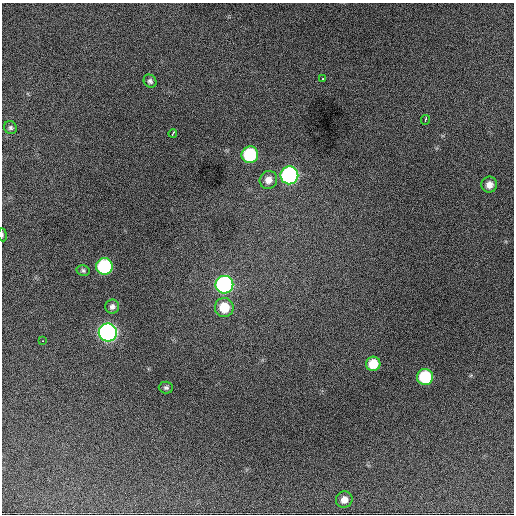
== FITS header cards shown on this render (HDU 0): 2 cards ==
NAXIS1  =                  512 / Axis length
NAXIS2  =                  512 / Axis length

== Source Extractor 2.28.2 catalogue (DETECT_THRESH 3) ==
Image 512 x 512 px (HDU 0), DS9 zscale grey, 1 PNG px = 1 image px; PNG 516 x 516 px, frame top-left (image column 1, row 512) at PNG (2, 3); each listed source drawn as its Kron ellipse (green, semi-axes under 4 px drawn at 4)
Background 1240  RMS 34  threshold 103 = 3 sigma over >= 5 px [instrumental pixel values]
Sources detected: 21; all 21 listed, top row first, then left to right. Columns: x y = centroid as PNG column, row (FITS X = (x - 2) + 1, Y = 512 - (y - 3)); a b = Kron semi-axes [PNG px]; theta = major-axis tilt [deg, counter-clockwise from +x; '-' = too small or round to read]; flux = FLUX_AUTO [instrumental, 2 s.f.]
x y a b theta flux
323 79 3 2 - 4700
150 81 7 6 - 6400
425 120 5 3 - 7400
10 128 7 6 - 5300
173 133 4 2 - 5700
250 155 8 8 - 190000
289 175 9 9 - 550000
268 180 9 8 - 18000
489 185 8 8 - 17000
2 235 6 3 -83 2800
104 266 8 8 - 250000
83 270 6 5 - 4600
224 285 9 9 - 580000
112 307 7 7 - 8300
224 307 9 9 - 61000
108 332 9 9 - 930000
43 341 3 2 - 3300
373 364 7 7 - 52000
425 377 8 8 - 150000
166 388 7 6 - 5600
344 500 8 8 - 17000
At the frame edge (FLAGS 8, measured only in part): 1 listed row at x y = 2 235